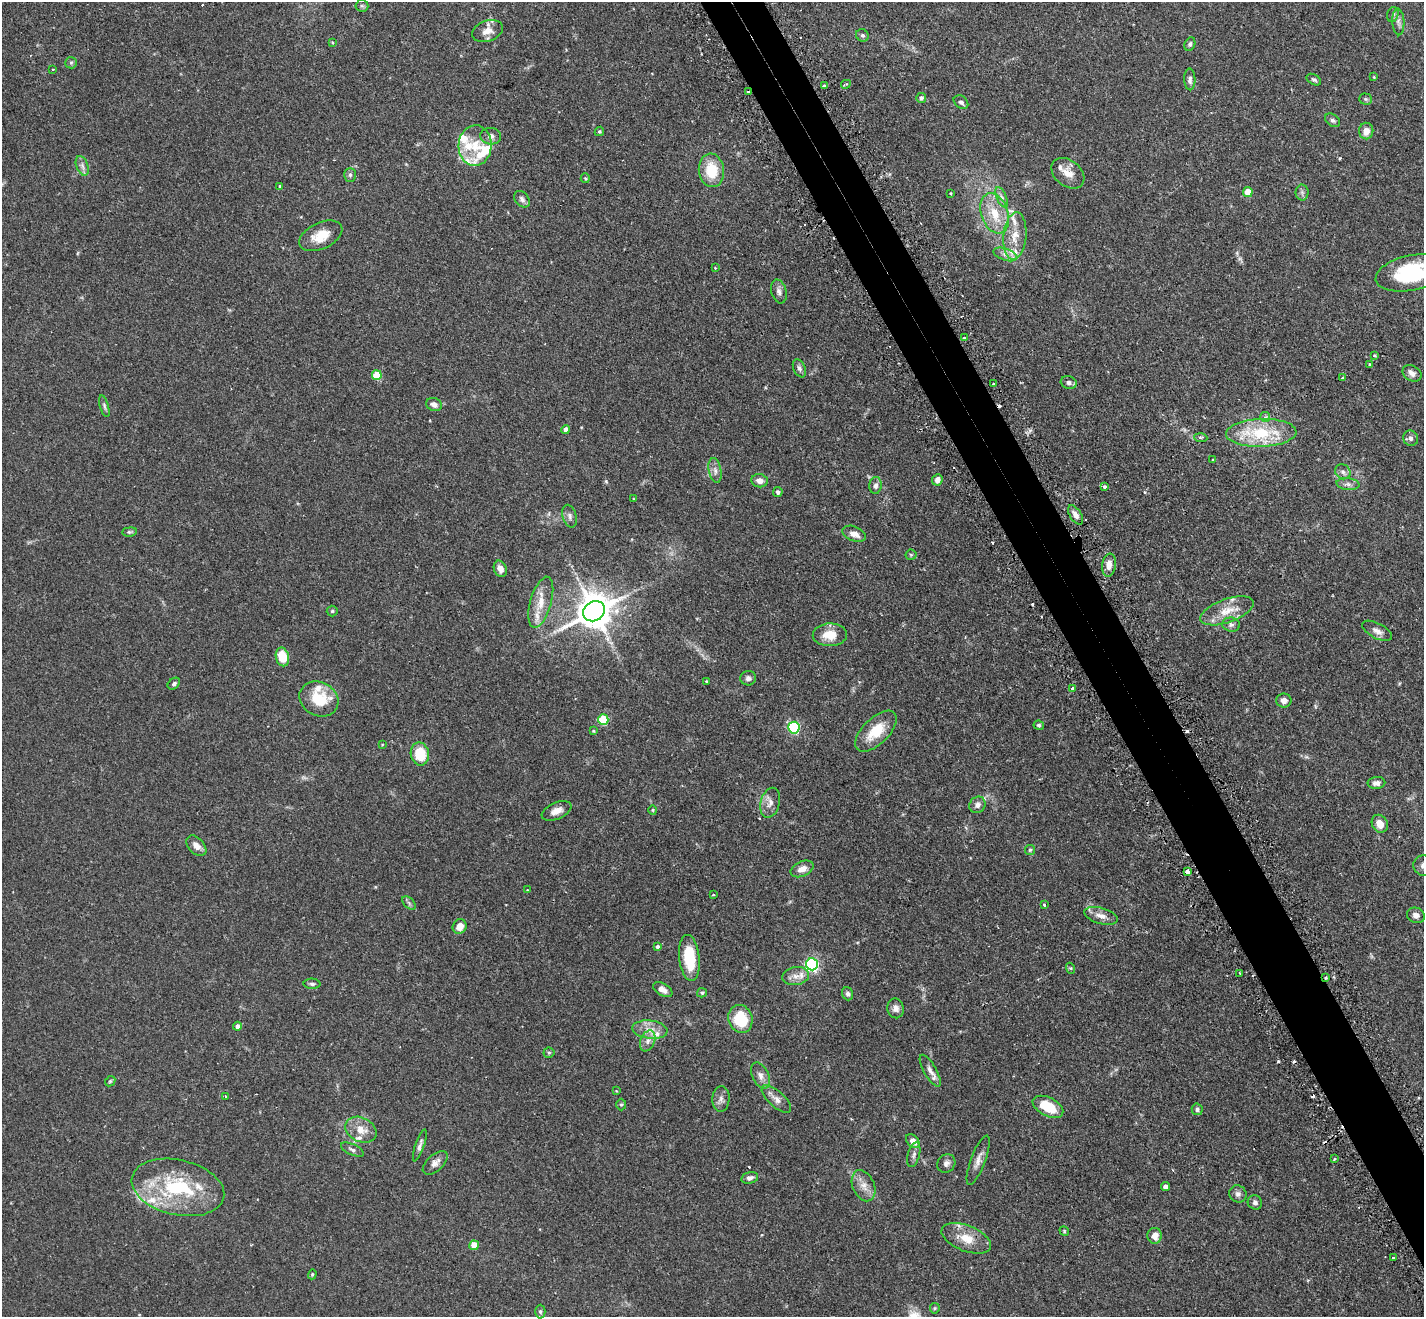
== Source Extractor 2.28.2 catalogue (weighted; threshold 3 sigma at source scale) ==
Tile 6 of 4 x 4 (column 2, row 2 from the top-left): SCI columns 1467-2888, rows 2813-4127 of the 5775 x 5761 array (HDU 1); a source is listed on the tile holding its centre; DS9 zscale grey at full resolution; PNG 1426 x 1319 px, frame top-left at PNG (2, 2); each listed source drawn as its Kron ellipse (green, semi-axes under 4 px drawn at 4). Shown black and unused: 4% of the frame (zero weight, under 2 of 3 exposures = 4% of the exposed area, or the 3 px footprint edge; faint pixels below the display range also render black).
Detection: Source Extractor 2.28.2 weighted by HDU 2 'WHT'; one run over the whole footprint, this tile lists its part. Background 0.211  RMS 0.0069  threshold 0.0309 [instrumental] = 3 sigma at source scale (4.5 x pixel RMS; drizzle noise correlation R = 1.50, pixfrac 1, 0.05/0.05 arcsec/px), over >= 5 px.
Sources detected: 194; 14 cosmic-ray / hot-pixel residue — neither listed nor drawn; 17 inside a brighter listed object's ellipse — not listed separately; the other 163 listed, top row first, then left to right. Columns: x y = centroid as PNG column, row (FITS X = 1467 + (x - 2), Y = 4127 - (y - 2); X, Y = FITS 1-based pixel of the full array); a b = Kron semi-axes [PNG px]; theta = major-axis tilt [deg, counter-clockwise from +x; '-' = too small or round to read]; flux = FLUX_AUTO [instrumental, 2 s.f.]
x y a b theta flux
362 6 6 6 - 1.2
1393 14 7 5 73 1.4
1398 22 13 6 -87 2.7
487 31 16 10 20 6.6
862 35 6 6 - 1.5
332 42 4 3 - 0.58
1190 44 7 5 63 1.3
71 63 6 5 - 1.3
53 69 3 2 - 0.55
1374 77 4 4 - 0.56
1190 79 11 5 -88 2.3
1314 80 8 5 -30 1.3
846 84 5 3 - 0.82
824 86 4 3 - 1.9
748 91 3 3 - 7.2
921 98 5 4 - 1.5
1365 99 6 5 - 1.2
961 102 8 6 -38 1.8
1332 120 8 6 -39 1.6
599 131 5 4 - 0.81
1366 131 8 7 - 5.5
491 136 10 8 -6 3.1
475 145 20 16 88 15
82 166 10 6 -70 2.6
711 170 17 12 -82 19
1068 173 18 13 -38 7.5
350 175 7 6 - 1.5
585 178 5 4 - 0.85
280 186 4 4 - 0.96
1248 192 5 5 - 13
1302 192 8 6 -89 1.8
951 193 3 3 - 0.68
1002 197 11 5 -67 2.4
522 199 9 6 -48 2.3
995 213 21 13 -70 15
321 236 23 13 25 12
1015 236 24 11 85 12
1005 254 12 6 -20 3.1
715 268 3 3 - 0.5
1412 273 37 17 11 56
779 291 12 7 -74 2.8
964 338 2 2 - 0.67
1375 355 4 3 - 0.63
1370 364 3 3 - 0.87
799 368 9 6 -67 2.1
1412 373 10 7 -33 3.2
377 375 5 5 - 20
1343 378 3 3 - 1.5
1069 382 8 6 -17 2.1
993 384 3 3 - 0.99
434 404 8 6 -23 3.2
104 406 11 4 -74 1.6
1265 417 5 5 - 1.2
566 430 4 4 - 3.3
1261 433 35 14 2 33
1201 438 7 4 -4 1.3
1411 438 8 7 - 2.3
1213 460 3 2 - 0.44
715 470 12 6 -80 3.2
1343 472 8 7 - 2.2
937 480 6 5 - 3.4
760 481 8 6 -7 4.5
1348 484 11 6 -6 2.4
876 485 8 6 83 2.4
1105 487 4 3 - 2.6
778 492 5 4 - 2
634 499 4 2 - 0.49
1076 515 11 5 -57 3.7
570 516 11 7 -72 2.4
129 532 7 4 6 1
854 534 12 7 -22 5.6
911 555 5 5 - 0.88
1109 565 11 7 81 4.6
500 569 8 6 -67 3.8
541 602 26 10 74 11
332 611 5 5 - 1
594 611 11 9 32 1500
1227 611 28 11 20 12
1231 625 9 7 -9 2.2
1377 631 16 7 -27 3.8
830 635 17 11 2 11
282 657 9 6 -76 17
748 678 8 7 - 2
706 681 3 3 - 0.58
174 684 7 5 39 1.4
1073 688 3 3 - 3
319 699 20 17 -28 19
1284 701 7 7 - 3.4
603 720 5 5 - 36
1039 725 5 4 - 1.1
794 728 6 5 - 73
593 731 4 4 - 0.59
876 731 26 13 44 17
382 744 4 3 - 0.45
420 754 11 9 -79 17
1376 783 9 6 3 2.7
770 803 15 9 76 4.7
977 805 8 7 - 3
653 810 4 4 - 0.68
557 811 16 8 23 5.5
1380 824 9 7 -57 6.2
196 846 12 7 -46 4.7
1030 850 5 5 - 0.91
1423 866 10 10 - 3.9
802 869 12 7 25 4.7
1187 871 4 4 - 4.2
527 890 3 2 - 0.77
713 895 3 3 - 0.76
409 903 8 5 -46 1.5
1044 905 3 3 - 0.83
1416 915 9 7 -26 2.8
1101 916 17 7 -16 5.2
460 926 7 7 - 5.5
658 947 4 3 - 2.5
689 958 23 10 -83 24
812 964 6 6 - 120
1070 968 5 3 - 0.75
1239 973 3 2 - 0.65
796 976 13 9 9 5.1
1326 978 3 3 - 1
312 984 8 5 -1 1.5
663 990 10 6 -29 4
702 993 5 4 - 1.1
848 994 7 5 -70 1.8
896 1008 10 8 -78 3.2
740 1019 14 12 -72 24
237 1026 4 4 - 3.2
650 1030 18 9 -6 7
648 1041 11 7 68 3.3
549 1053 5 5 - 0.93
930 1071 18 6 -60 3.8
760 1076 14 8 -63 4.2
110 1081 6 4 44 0.86
616 1091 4 4 - 0.51
225 1096 3 2 - 0.5
721 1099 13 8 86 3.1
776 1099 18 8 -42 4.4
621 1105 6 5 - 1
1048 1107 16 9 -27 17
1197 1109 6 5 - 1.4
361 1130 16 12 -27 9.3
913 1141 8 5 -48 4.6
420 1145 17 4 71 2.5
352 1150 12 5 -25 2
914 1155 13 6 75 2.3
1335 1159 3 2 - 0.76
978 1160 26 7 69 5.1
435 1163 15 8 42 3.9
946 1163 10 8 45 2.9
750 1178 8 5 14 2.7
864 1186 16 11 -66 6.4
178 1187 47 27 -13 57
1165 1187 4 4 - 3.5
1238 1194 9 8 - 2.4
1255 1202 7 7 - 1.9
1064 1231 5 4 - 0.79
1155 1236 8 7 - 5.3
966 1238 26 13 -21 13
474 1245 5 5 - 12
1393 1258 3 2 - 0.77
312 1274 5 4 - 0.78
935 1308 5 5 - 0.8
540 1311 7 5 -90 1.4
Overlapping masked pixels (flux is a lower limit): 3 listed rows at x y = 748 91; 1187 871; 1326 978
Isophote crosses this tile's border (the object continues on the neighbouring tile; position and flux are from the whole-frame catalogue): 2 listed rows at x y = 1412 273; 1423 866